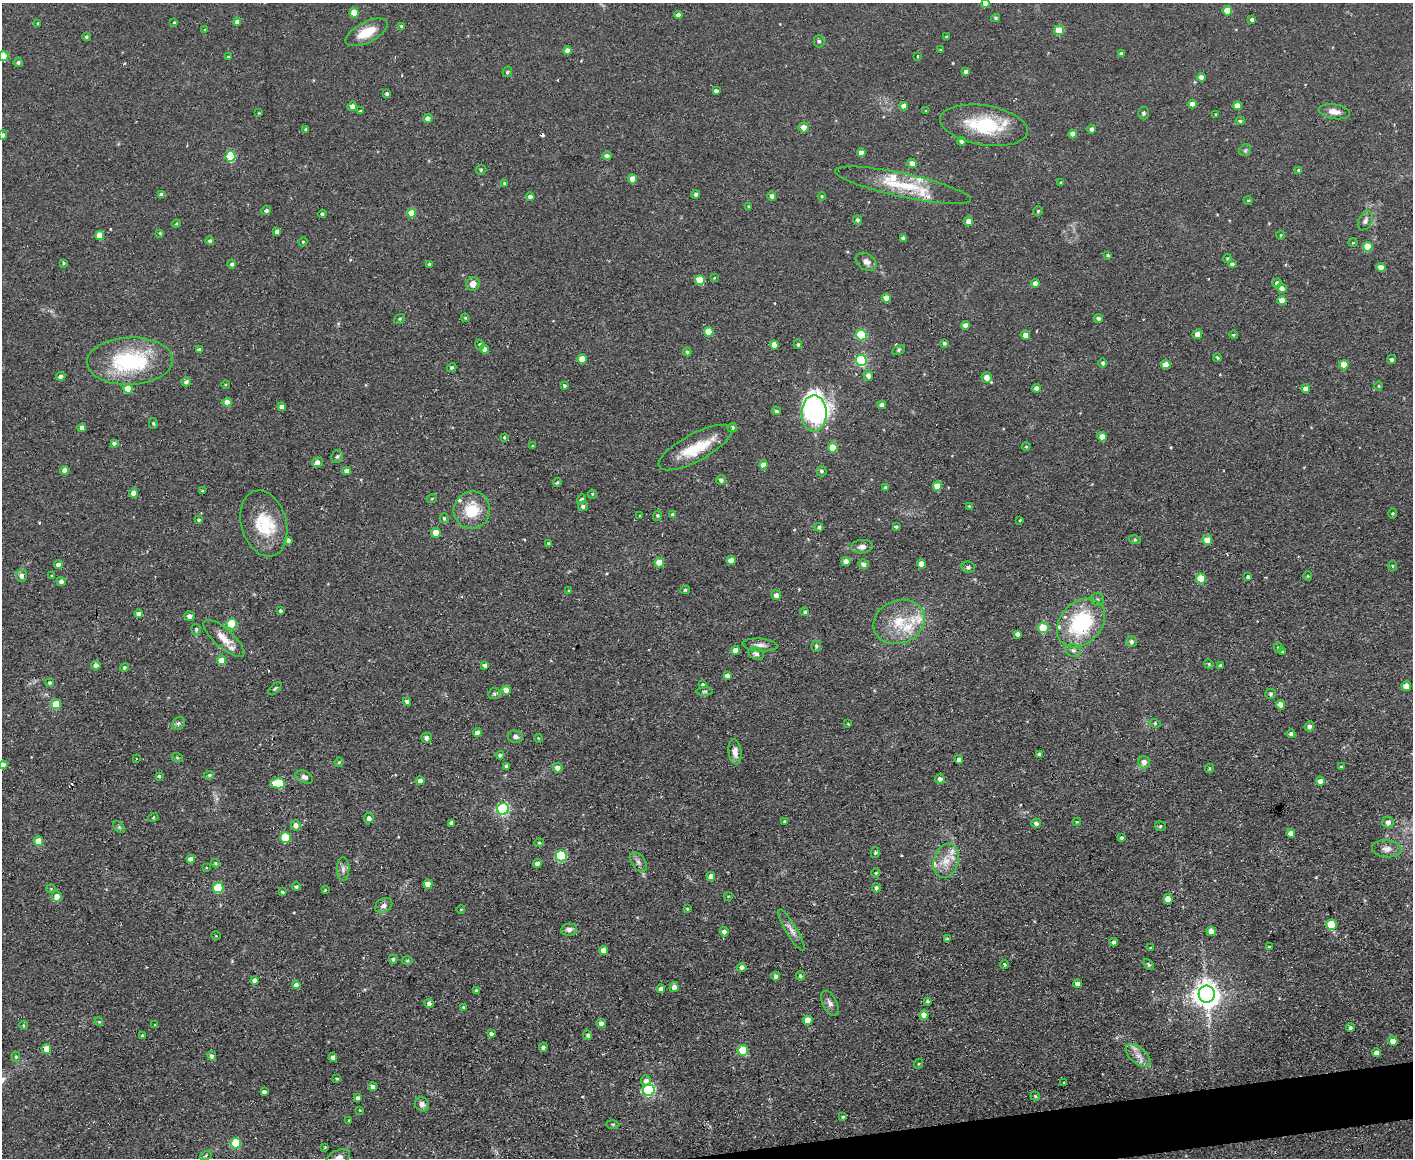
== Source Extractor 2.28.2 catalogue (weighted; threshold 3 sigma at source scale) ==
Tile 5 of 3 x 4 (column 2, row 2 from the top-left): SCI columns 1540-2950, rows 2311-3466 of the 4597 x 4621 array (HDU 1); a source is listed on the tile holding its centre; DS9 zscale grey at full resolution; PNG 1415 x 1160 px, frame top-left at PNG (2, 3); each listed source drawn as its Kron ellipse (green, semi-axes under 4 px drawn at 4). Shown black and unused: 2% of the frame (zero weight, under 2 of 3 exposures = <1% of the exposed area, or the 3 px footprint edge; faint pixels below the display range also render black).
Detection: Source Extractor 2.28.2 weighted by HDU 2 'WHT'; one run over the whole footprint, this tile lists its part. Background 0.0586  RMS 0.0087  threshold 0.0389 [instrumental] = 3 sigma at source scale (4.5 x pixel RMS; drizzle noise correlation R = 1.50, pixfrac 1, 0.05/0.05 arcsec/px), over >= 5 px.
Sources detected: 391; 5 cosmic-ray / hot-pixel residue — neither listed nor drawn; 12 inside a brighter listed object's ellipse — not listed separately; the other 374 listed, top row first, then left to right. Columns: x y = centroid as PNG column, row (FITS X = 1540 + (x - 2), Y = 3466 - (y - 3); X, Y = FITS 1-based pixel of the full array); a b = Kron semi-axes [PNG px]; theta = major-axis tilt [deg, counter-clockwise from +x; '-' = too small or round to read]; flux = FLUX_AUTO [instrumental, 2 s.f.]
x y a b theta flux
985 4 4 4 - 6.2
1227 11 5 4 - 15
354 13 5 4 - 14
678 15 4 4 - 4.9
996 18 4 3 - 1.5
1252 19 4 3 - 1.9
174 22 3 3 - 0.82
237 22 4 4 - 2.9
38 23 4 3 - 0.81
402 27 4 3 - 1.9
205 30 4 3 - 0.8
1059 30 5 5 - 28
366 32 23 10 27 20
946 36 4 3 - 0.76
86 37 4 4 - 1.6
819 41 6 5 - 1.7
941 50 3 3 - 0.89
567 51 4 4 - 7.1
1121 54 4 3 - 1.8
4 56 5 5 - 22
917 56 3 2 - 1.3
228 57 4 3 - 1.2
18 62 5 4 - 1.9
966 71 4 4 - 2.5
507 72 5 4 - 1.7
1201 77 4 4 - 3.8
716 91 4 3 - 2.9
387 94 4 3 - 1.7
1192 104 4 4 - 6.5
352 106 5 4 - 4.1
904 106 4 4 - 7.2
1237 106 4 4 - 10
925 110 2 2 - 0.78
360 111 3 3 - 0.98
1334 112 16 7 -9 7.4
259 113 3 2 - 0.68
1143 113 6 5 - 1.7
1216 114 3 2 - 0.63
428 118 5 4 - 4.3
1240 121 5 4 - 1.5
984 125 44 20 -9 54
804 127 5 5 - 7.8
1092 129 4 4 - 2.8
306 130 4 3 - 1.9
1073 134 4 4 - 6.9
3 135 5 4 - 2
962 141 4 4 - 3
1245 150 6 5 - 1.5
861 153 4 4 - 7.2
231 156 5 5 - 61
607 156 4 4 - 3.5
912 163 5 4 - 7.2
481 170 5 5 - 1.1
1299 170 4 4 - 1.8
632 179 4 4 - 8.9
1061 182 4 3 - 0.87
504 183 4 4 - 1.1
903 185 69 11 -12 40
696 194 4 4 - 2.5
162 195 4 4 - 4.6
772 196 4 4 - 3.5
822 196 4 3 - 0.96
530 197 4 4 - 4.7
1248 200 4 3 - 0.9
749 206 4 3 - 0.81
266 210 5 4 - 2.3
1038 211 5 4 - 1.2
412 213 4 4 - 21
322 214 4 4 - 1.4
858 220 4 4 - 2
969 221 4 4 - 7.9
1365 221 10 6 64 3.3
177 224 4 3 - 1
277 232 4 4 - 3.6
160 233 3 3 - 0.96
100 235 5 4 - 16
1281 235 4 3 - 0.73
903 238 4 4 - 2.4
210 241 4 4 - 1.6
303 242 4 4 - 0.88
1353 242 4 3 - 0.75
1368 247 5 4 - 22
1108 255 4 3 - 1.4
1227 258 4 4 - 1.1
866 262 11 8 -32 5
64 263 4 3 - 1.1
232 264 4 4 - 2.2
429 264 4 4 - 1.6
1232 264 4 4 - 2.5
1381 267 4 4 - 6
714 278 3 2 - 0.61
700 280 5 5 - 30
1035 283 4 4 - 4.7
1277 283 5 4 - 3.1
473 284 7 6 - 6.1
1282 288 5 5 - 4.8
886 298 4 4 - 7.1
1282 300 4 4 - 9.2
465 318 4 4 - 1
1098 318 5 4 - 2.1
400 319 6 4 37 1.2
965 325 4 4 - 5.5
709 332 5 5 - 22
1197 334 5 5 - 6.3
862 335 5 5 - 56
1025 335 4 4 - 5.5
1233 335 4 3 - 0.95
944 343 4 3 - 1.9
480 345 5 3 - 1.1
774 345 4 4 - 11
798 345 4 3 - 1.3
199 349 4 3 - 2.1
484 349 4 4 - 5.8
898 350 6 4 29 1.3
687 352 4 4 - 1.5
1217 358 4 3 - 1.1
582 359 5 4 - 15
861 360 5 5 - 94
1392 360 4 4 - 2.4
130 361 43 23 2 85
1103 363 5 4 - 1.8
1166 365 4 4 - 13
1344 365 5 4 - 13
452 367 5 4 - 1.6
868 375 5 4 - 4.3
61 376 4 4 - 3.6
987 377 5 5 - 8.8
186 382 4 4 - 2.7
226 384 4 3 - 0.81
564 386 4 4 - 1.2
1379 386 5 3 - 0.74
1037 388 4 4 - 5.3
128 389 5 4 - 15
1306 389 4 4 - 9.8
227 402 4 4 - 9.3
882 405 4 4 - 3.9
282 407 4 4 - 4.8
776 411 4 4 - 1.8
814 413 18 12 -90 280
153 423 5 4 - 1.3
732 427 5 4 - 2.1
82 428 4 4 - 5.8
504 437 3 3 - 2.2
1102 437 5 4 - 9.3
114 443 4 4 - 2.7
532 446 4 2 - 0.75
1026 446 4 3 - 0.8
695 448 41 13 28 31
833 448 5 5 - 18
337 456 6 5 - 1.8
317 462 5 4 - 4.4
763 465 4 4 - 6.6
65 470 4 4 - 5.3
347 471 4 4 - 4.3
821 471 5 5 - 1.9
721 480 5 5 - 2.4
557 482 4 3 - 1.1
937 486 5 4 - 15
885 487 3 3 - 1.1
202 491 3 3 - 1
134 493 4 4 - 7.5
592 494 4 4 - 0.98
432 498 5 3 - 0.76
582 499 5 4 - 2
583 506 5 4 - 2.6
969 506 4 4 - 0.73
472 510 19 18 - 28
1393 513 5 3 - 1.1
673 515 4 4 - 2.6
640 516 3 2 - 0.79
657 516 5 3 - 0.94
444 518 5 4 - 1.4
199 520 4 4 - 1.2
1020 520 3 2 - 0.73
264 523 34 22 -74 37
896 526 4 3 - 1.4
819 527 4 4 - 1.7
436 533 4 4 - 16
288 540 4 4 - 3.2
1135 540 6 4 -19 1.1
1207 540 5 5 - 11
548 543 4 3 - 1.1
862 547 11 6 5 3.9
731 560 4 4 - 7.1
846 561 4 4 - 7.5
659 563 5 4 - 16
864 564 5 5 - 3.3
921 564 4 4 - 8.1
58 565 4 4 - 4.7
1392 566 5 3 - 0.78
968 567 7 5 -12 1.9
21 576 6 5 - 4.3
52 576 3 3 - 0.79
1308 576 4 4 - 0.94
1248 577 3 3 - 1.6
1201 579 5 5 - 23
61 582 4 4 - 3
685 590 5 3 - 1.3
569 591 4 4 - 1
776 595 5 5 - 3.2
1098 599 7 6 - 2
280 611 3 3 - 1.5
805 612 4 4 - 1.6
138 614 4 4 - 2.9
190 616 5 4 - 4.5
899 622 26 21 22 31
1081 623 27 20 47 77
232 624 5 5 - 43
1043 628 5 5 - 28
196 629 5 4 - 1.3
1017 634 4 4 - 3.3
224 638 26 9 -42 13
1131 642 5 5 - 3.1
760 645 17 6 -4 4.7
816 646 5 4 - 1.3
1278 648 5 4 - 1.1
735 650 4 4 - 7
1073 650 8 6 -24 2.9
1282 652 3 3 - 1.2
756 654 8 6 -19 3.1
222 660 4 4 - 13
1209 664 5 4 - 0.97
96 665 4 4 - 3.5
485 665 4 4 - 3
1220 665 3 3 - 1.3
124 667 4 4 - 1.4
727 676 4 4 - 4.3
50 682 4 4 - 1.6
703 684 3 3 - 1.2
1406 686 5 4 - 10
275 688 8 4 44 1.5
506 690 4 4 - 6.7
705 691 8 4 1 1.5
494 694 6 5 - 1.5
1270 694 5 5 - 1.8
407 702 4 4 - 2.7
56 704 5 5 - 20
1281 705 4 4 - 8.5
178 723 7 6 - 2.3
1155 723 6 3 -18 1
848 724 4 3 - 0.69
1309 726 5 4 - 3.2
477 733 4 4 - 5.5
1291 734 4 4 - 2.4
515 736 7 6 - 3.1
426 738 5 5 - 3
538 738 4 3 - 0.76
735 752 12 6 -83 6.2
1039 754 4 3 - 1.9
500 755 4 4 - 2.5
177 757 6 3 -21 1.1
136 758 3 2 - 1.3
959 759 4 4 - 3.4
339 762 4 4 - 1.1
1144 762 6 6 - 5.1
3 765 4 4 - 3.6
507 766 4 3 - 2.5
1341 767 4 3 - 1.2
558 768 5 4 - 5.7
1209 768 4 4 - 1.1
209 775 5 4 - 1.4
159 776 4 3 - 1.6
304 777 9 6 -26 3.3
940 779 5 4 - 3.3
420 781 4 4 - 4.4
1320 781 4 4 - 5.1
278 783 7 5 1 40
503 809 6 6 - 140
153 818 5 3 - 0.82
369 818 5 5 - 3.8
785 821 4 4 - 1.3
1077 822 4 4 - 0.98
1388 822 6 5 - 4.5
452 823 4 4 - 4.1
1036 823 5 4 - 3.2
296 825 5 5 - 5.3
1160 826 5 5 - 1.4
119 827 7 4 -45 1.2
1291 833 4 4 - 6.6
286 838 5 5 - 45
1121 838 3 3 - 1.8
39 841 5 4 - 17
539 843 4 4 - 1.2
1387 849 15 8 -5 5.8
875 853 5 4 - 1.1
561 856 5 5 - 76
191 859 4 4 - 6.3
946 861 17 12 76 14
638 862 11 7 -53 3.5
215 863 5 4 - 1.4
537 863 4 4 - 5
206 868 4 3 - 0.62
343 869 12 6 -90 3.3
876 873 4 4 - 1
711 876 4 4 - 5.7
428 884 4 4 - 12
296 887 4 4 - 1.7
218 888 5 5 - 41
876 888 4 4 - 2.6
51 889 5 4 - 0.96
325 890 3 3 - 0.93
282 892 3 3 - 1.3
57 896 5 5 - 6.1
728 896 4 3 - 0.7
1168 899 5 4 - 9.5
384 905 9 6 33 3.7
461 909 4 3 - 0.7
687 909 4 3 - 0.81
1331 925 5 5 - 39
569 929 8 6 7 3.9
791 930 24 5 -59 5.8
1211 931 4 4 - 7.4
724 932 4 4 - 3.9
216 936 5 3 - 0.68
948 939 4 3 - 2.7
1114 942 4 4 - 2.9
1269 947 4 3 - 1.2
1151 948 4 2 - 1.1
603 950 4 4 - 7.6
393 959 4 4 - 2
407 960 5 3 - 1
1004 964 4 3 - 1.1
1149 964 6 4 -50 1.6
742 967 4 4 - 3.6
776 976 4 4 - 2.5
800 976 5 4 - 1.7
254 980 4 4 - 3.6
1077 984 4 4 - 4.4
296 985 4 4 - 4.3
674 987 5 4 - 4.4
661 989 4 4 - 4.2
476 990 4 3 - 1.3
1207 994 8 8 - 1000
927 1001 3 3 - 1.3
429 1003 4 4 - 2.5
830 1003 13 7 -64 4.2
463 1007 4 3 - 0.98
924 1015 5 4 - 6.7
808 1020 5 5 - 13
99 1022 4 3 - 0.71
601 1023 4 4 - 3.4
23 1025 4 3 - 0.83
155 1025 3 3 - 1.4
1350 1028 4 4 - 1.9
491 1034 4 3 - 2.5
588 1035 5 4 - 2.2
142 1036 4 3 - 0.9
1393 1041 5 4 - 6.6
543 1047 4 4 - 2.9
47 1049 4 4 - 17
743 1050 5 5 - 37
1376 1053 4 4 - 5.5
1138 1055 15 8 -40 7.4
212 1056 5 4 - 2.4
16 1057 5 4 - 1.3
333 1057 4 4 - 4.2
918 1064 5 3 - 0.76
337 1078 4 3 - 0.8
646 1081 5 5 - 4.5
1064 1083 3 2 - 0.89
373 1087 4 4 - 4
649 1090 6 5 - 120
264 1092 4 4 - 3.5
1035 1096 5 4 - 1.3
358 1098 4 3 - 2.4
422 1104 7 7 - 4
360 1110 3 2 - 0.57
843 1117 4 3 - 0.98
349 1120 4 3 - 0.65
612 1124 7 3 -1 0.89
236 1143 5 5 - 47
325 1147 3 3 - 0.73
206 1155 6 4 21 1.4
338 1157 12 7 23 5
Isophote crosses this tile's border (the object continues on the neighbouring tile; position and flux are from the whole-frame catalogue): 5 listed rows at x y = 985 4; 4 56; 3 135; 3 765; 338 1157